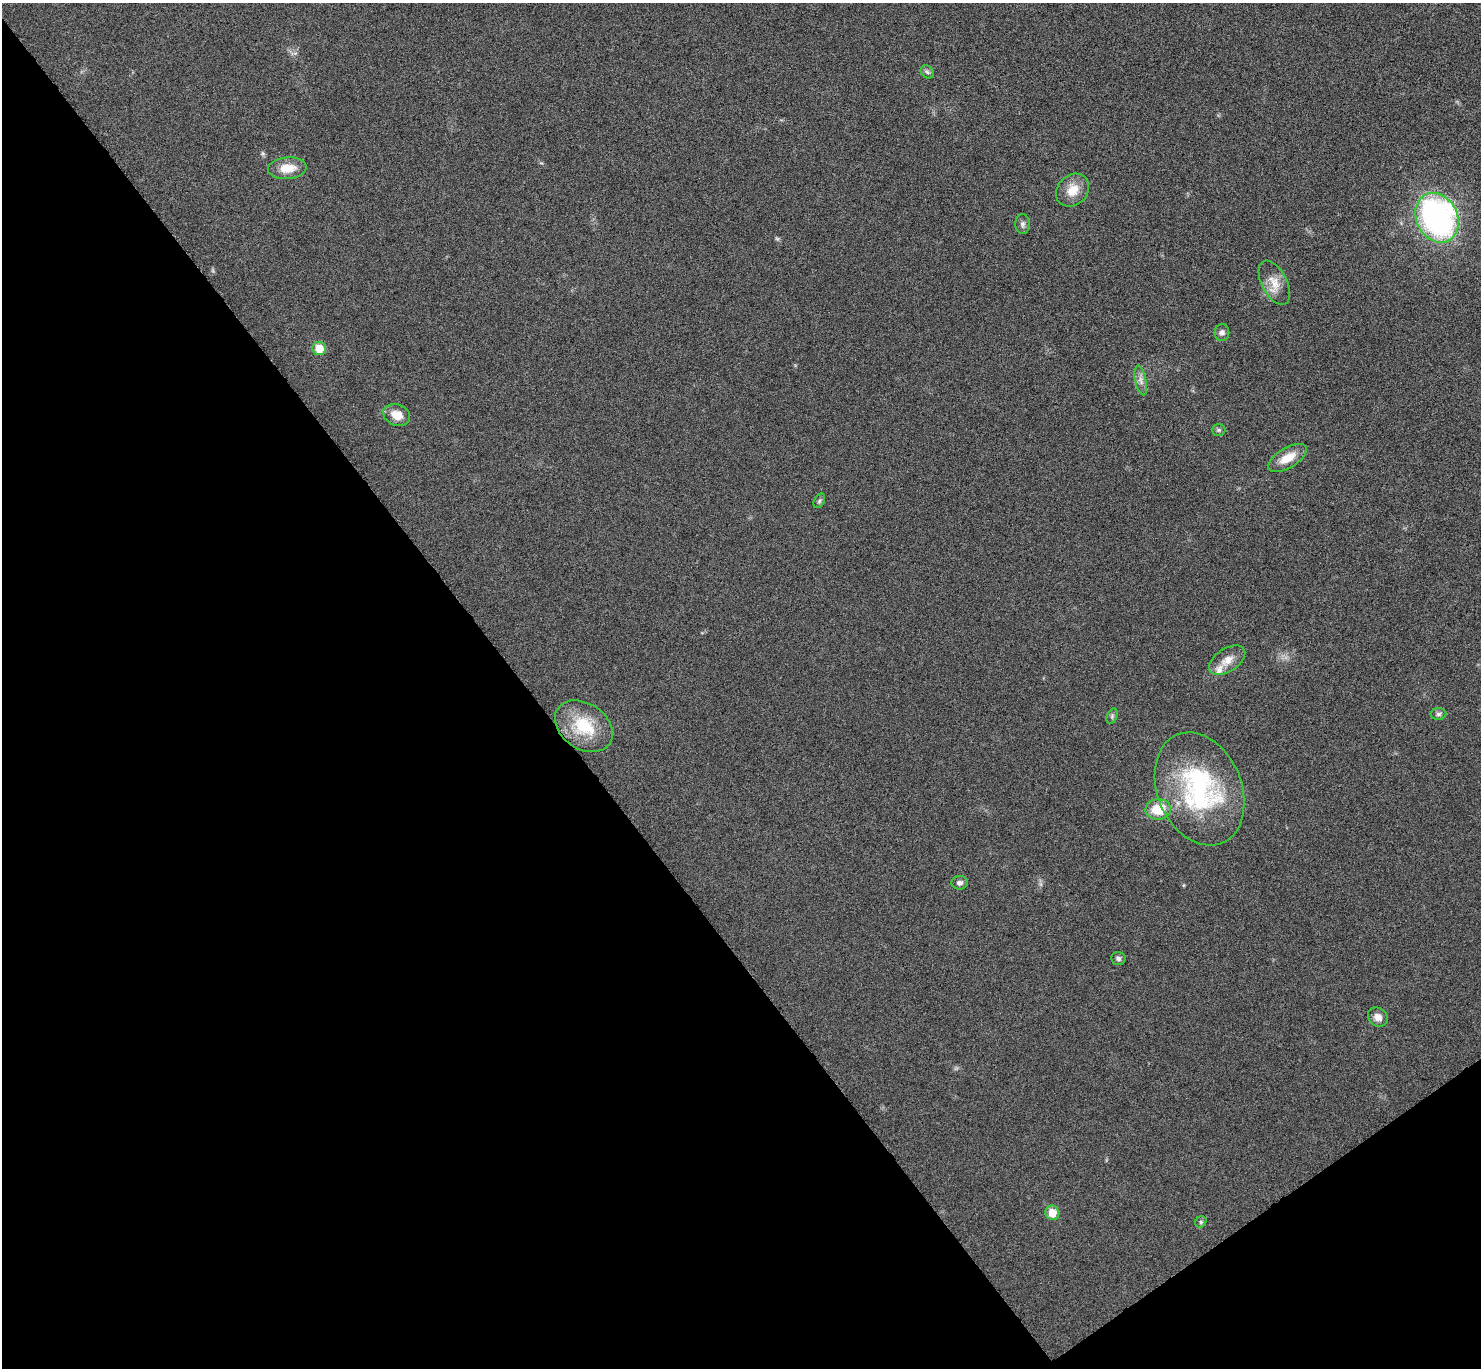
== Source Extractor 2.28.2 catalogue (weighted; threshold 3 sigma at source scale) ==
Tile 14 of 4 x 4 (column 2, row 4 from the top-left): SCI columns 1487-2965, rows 163-1528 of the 5934 x 5929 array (HDU 1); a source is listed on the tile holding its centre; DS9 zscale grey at full resolution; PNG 1483 x 1370 px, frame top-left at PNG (2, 3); each listed source drawn as its Kron ellipse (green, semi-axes under 4 px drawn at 4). Shown black and unused: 39% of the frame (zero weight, under 4 of 8 exposures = <1% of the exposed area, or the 3 px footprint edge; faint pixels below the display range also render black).
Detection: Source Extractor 2.28.2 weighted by HDU 2 'WHT'; one run over the whole footprint, this tile lists its part. Background 0.0235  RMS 0.0036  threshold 0.0148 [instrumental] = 3 sigma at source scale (4.09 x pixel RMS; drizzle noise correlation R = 1.36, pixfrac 0.8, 0.05/0.05 arcsec/px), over >= 5 px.
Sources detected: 25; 1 inside a brighter listed object's ellipse — not listed separately; the other 24 listed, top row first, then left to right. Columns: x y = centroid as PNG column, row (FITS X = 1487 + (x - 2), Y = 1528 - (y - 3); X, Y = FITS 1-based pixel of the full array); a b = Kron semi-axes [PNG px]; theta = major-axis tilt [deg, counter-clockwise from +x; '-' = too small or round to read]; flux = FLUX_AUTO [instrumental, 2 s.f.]
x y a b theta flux
927 72 7 5 -45 0.78
287 168 19 10 6 6.1
1073 190 18 15 44 5.6
1437 218 26 20 -64 100
1023 224 10 7 -86 1.1
1274 283 24 12 -63 4.9
1222 332 8 7 - 1.3
319 348 7 6 - 5.9
1141 381 15 5 -78 1.7
397 415 14 10 -21 4.8
1219 430 7 6 - 0.68
1287 458 22 10 31 5.6
819 501 8 5 61 0.63
1227 660 20 11 33 4
1438 714 8 6 1 0.83
1112 716 8 5 66 0.71
584 726 31 23 -35 15
1200 789 58 42 -67 52
1158 809 13 10 4 9.6
960 883 8 6 3 1.1
1118 958 7 6 - 0.94
1378 1017 10 9 - 2.5
1052 1213 7 7 - 5
1201 1222 6 5 - 0.57